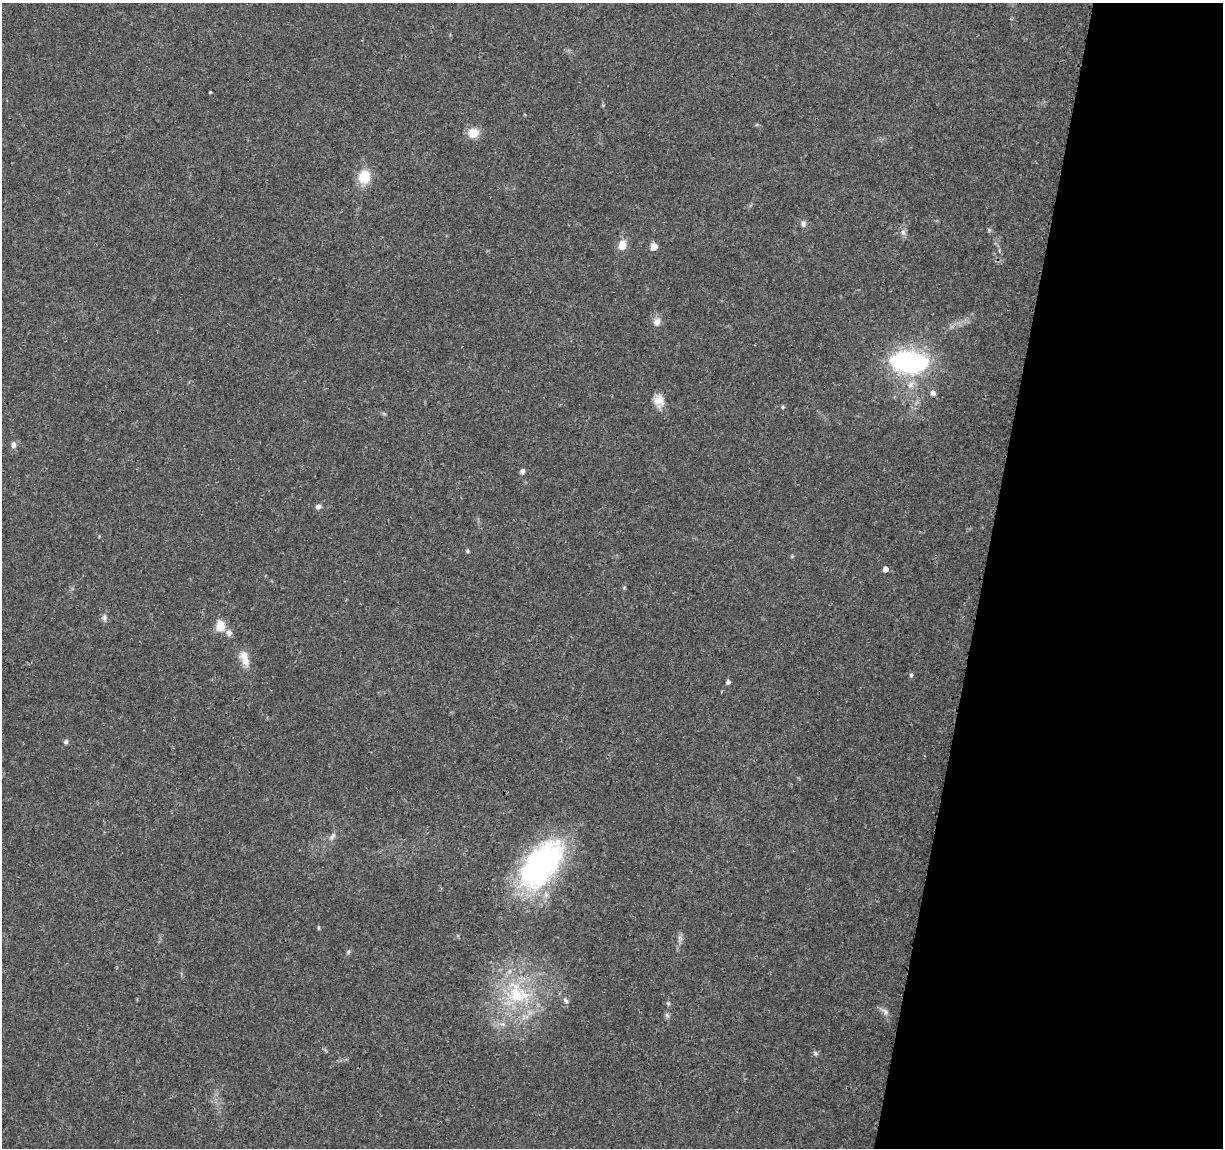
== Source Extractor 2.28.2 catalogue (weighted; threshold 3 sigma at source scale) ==
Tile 8 of 4 x 4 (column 4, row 2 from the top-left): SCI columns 3667-4887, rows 2525-3670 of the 4906 x 5106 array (HDU 1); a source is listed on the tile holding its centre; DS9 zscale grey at full resolution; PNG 1225 x 1150 px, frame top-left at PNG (2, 3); no overlay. Shown black and unused: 20% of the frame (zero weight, under 3 of 4 exposures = <1% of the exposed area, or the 3 px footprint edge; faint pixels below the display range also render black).
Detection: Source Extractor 2.28.2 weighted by HDU 2 'WHT'; one run over the whole footprint, this tile lists its part. Background 0.0368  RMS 0.0035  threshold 0.0156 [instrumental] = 3 sigma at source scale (4.5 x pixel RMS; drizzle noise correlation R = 1.50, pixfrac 1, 0.0396/0.0396 arcsec/px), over >= 5 px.
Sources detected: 38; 1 inside a brighter listed object's ellipse — not listed separately; the other 37 listed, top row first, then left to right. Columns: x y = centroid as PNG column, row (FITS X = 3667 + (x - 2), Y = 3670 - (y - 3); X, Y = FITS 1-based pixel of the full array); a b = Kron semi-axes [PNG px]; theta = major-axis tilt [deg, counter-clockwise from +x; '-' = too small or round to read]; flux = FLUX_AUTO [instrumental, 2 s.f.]
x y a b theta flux
210 92 3 2 - 0.33
603 105 5 4 - 0.34
473 133 10 9 - 5.7
364 177 13 11 72 8.4
803 224 9 7 -76 1.1
989 230 6 4 72 0.46
903 232 7 6 - 1.1
622 245 10 8 75 4.3
654 247 5 5 - 4.5
657 322 11 9 68 2
909 362 35 19 -5 60
910 385 10 8 43 2.3
933 393 8 6 -42 1.2
659 400 14 13 - 3.6
782 407 5 4 - 0.51
13 445 8 6 88 1.4
522 471 6 5 - 1.1
318 506 7 6 - 1.1
467 551 5 5 - 0.51
885 569 5 4 - 2.1
104 617 10 6 80 1.2
220 626 13 10 -87 4.4
244 659 21 10 -73 4.4
911 675 6 5 - 0.66
728 682 4 4 - 1.1
66 742 6 6 - 0.76
332 836 12 6 50 1.4
541 865 66 35 52 68
318 928 6 4 90 0.36
680 938 7 4 -71 0.87
348 952 6 5 - 0.59
518 994 43 31 -34 31
566 1000 9 5 -57 0.99
668 1003 5 4 - 0.48
885 1012 11 7 -55 1.6
667 1015 7 5 -60 0.75
815 1053 7 6 - 0.68